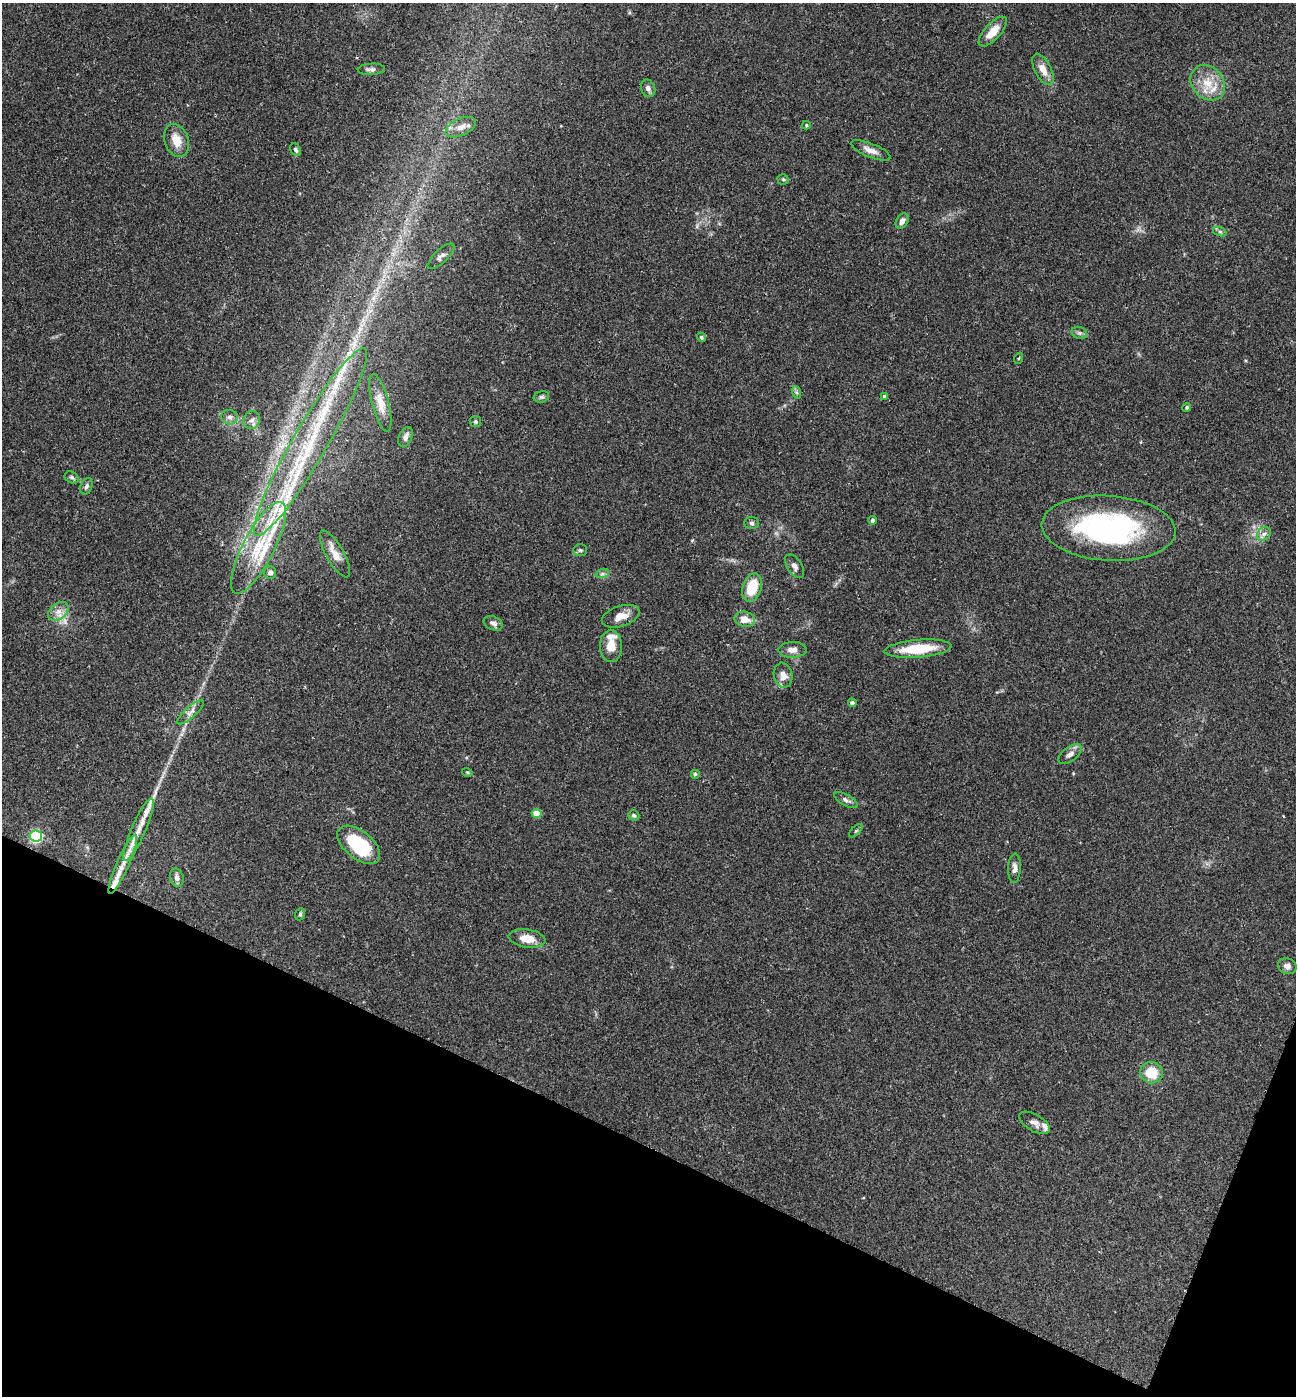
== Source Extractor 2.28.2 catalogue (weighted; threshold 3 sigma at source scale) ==
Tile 15 of 4 x 4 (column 3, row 4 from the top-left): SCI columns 2735-4028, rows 7-1400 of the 5602 x 5588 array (HDU 1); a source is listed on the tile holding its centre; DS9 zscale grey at full resolution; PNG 1298 x 1398 px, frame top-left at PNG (2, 3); each listed source drawn as its Kron ellipse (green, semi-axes under 4 px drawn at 4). Shown black and unused: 20% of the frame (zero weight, under 2 of 3 exposures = <1% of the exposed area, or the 3 px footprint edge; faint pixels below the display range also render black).
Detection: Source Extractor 2.28.2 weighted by HDU 2 'WHT'; one run over the whole footprint, this tile lists its part. Background 0.102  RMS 0.0072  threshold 0.0324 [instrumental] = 3 sigma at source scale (4.5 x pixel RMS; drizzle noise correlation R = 1.50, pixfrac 1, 0.05/0.05 arcsec/px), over >= 5 px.
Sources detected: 77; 3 long thin detections or spike segments (spike, bleed or trail) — neither listed nor drawn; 6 inside a brighter listed object's ellipse — not listed separately; the other 68 listed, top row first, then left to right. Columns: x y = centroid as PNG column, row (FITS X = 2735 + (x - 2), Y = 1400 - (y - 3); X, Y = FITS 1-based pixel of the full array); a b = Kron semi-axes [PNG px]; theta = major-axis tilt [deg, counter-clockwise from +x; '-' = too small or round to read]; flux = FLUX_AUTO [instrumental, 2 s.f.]
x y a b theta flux
993 31 19 8 47 10
371 69 13 5 3 2.8
1043 69 17 8 -63 7.6
1208 83 19 15 -49 15
648 88 9 7 -68 2.6
806 125 4 3 - 0.79
461 127 16 8 25 6.6
176 140 17 12 -70 10
296 150 7 5 -58 1.3
871 150 21 7 -21 5.5
783 179 5 5 - 1
902 221 8 5 59 3.4
1220 232 7 4 -19 1.5
441 256 17 6 43 3.2
1079 333 8 6 -20 1.8
701 337 5 4 - 1
1019 358 5 3 - 0.75
796 392 6 4 -71 1.3
884 396 4 4 - 0.87
541 397 8 5 14 1.5
380 403 29 8 -75 8.7
1187 407 4 4 - 1.2
230 417 8 7 - 2.6
252 420 9 8 - 3
475 421 5 5 - 1.3
405 437 10 6 67 3.2
310 442 108 17 60 87
72 477 7 5 -26 1.6
86 486 8 5 67 2
873 520 4 4 - 2.2
752 523 7 6 - 1.7
1109 528 67 32 -4 150
1264 534 7 6 - 2.3
258 548 51 15 62 39
580 550 7 5 1 1.4
335 554 26 9 -60 8.8
795 566 13 7 -57 3.2
270 572 6 6 - 3.4
602 574 7 4 19 1.6
752 587 14 9 73 20
58 611 11 8 38 4.9
621 616 19 10 18 8
745 619 10 7 -12 7.9
493 623 10 6 -23 2.5
611 646 16 11 -88 10
918 649 33 9 5 25
792 650 14 8 0 4.8
783 675 12 9 -79 6.1
852 703 4 4 - 2.2
190 712 17 5 42 3.9
1070 754 13 7 36 3.7
467 772 5 3 - 0.78
695 774 5 5 - 0.98
846 800 13 5 -28 2.5
537 813 5 4 - 14
634 815 6 5 - 1.2
139 830 34 7 67 13
856 831 8 3 45 1
36 836 6 6 - 120
359 845 25 14 -39 38
123 864 32 6 66 12
1014 868 15 6 87 3.3
177 878 9 7 -74 3.3
300 914 6 4 68 1.2
527 938 18 9 -8 10
1287 966 9 7 -22 3.1
1151 1073 11 10 - 17
1035 1123 17 8 -29 4.5